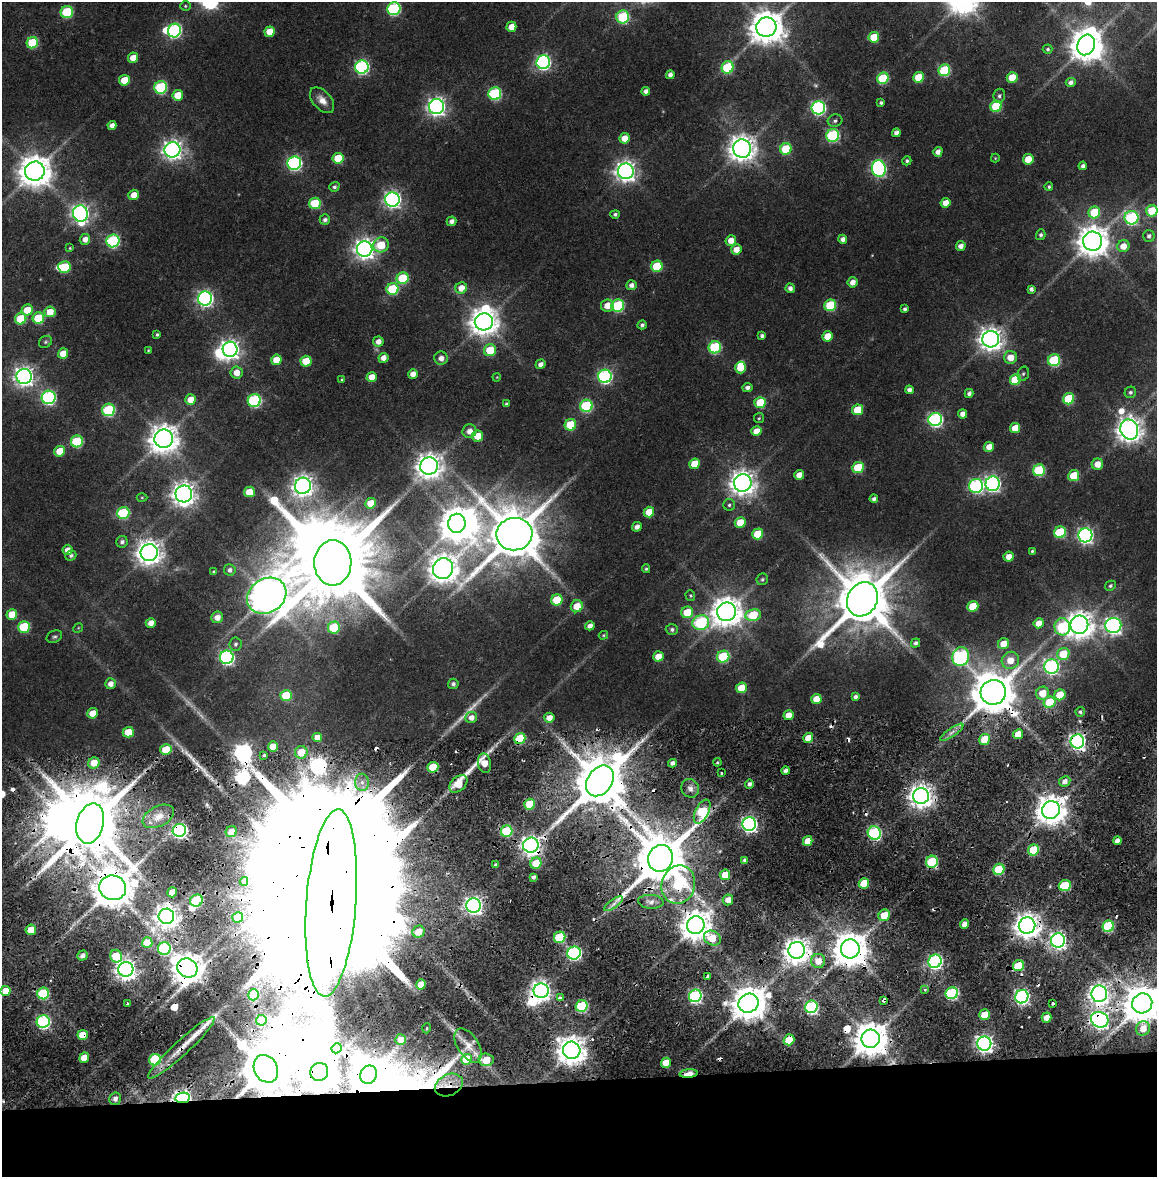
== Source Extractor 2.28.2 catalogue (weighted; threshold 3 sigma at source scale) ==
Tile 14 of 4 x 4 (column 2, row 4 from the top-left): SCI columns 1168-2322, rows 75-1249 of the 4634 x 4850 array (HDU 1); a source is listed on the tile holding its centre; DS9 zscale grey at full resolution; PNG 1159 x 1179 px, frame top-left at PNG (2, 2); each listed source drawn as its Kron ellipse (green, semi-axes under 4 px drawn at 4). Shown black and unused: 8% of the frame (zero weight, under 2 of 4 exposures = <1% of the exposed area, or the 3 px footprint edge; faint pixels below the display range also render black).
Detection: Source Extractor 2.28.2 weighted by HDU 2 'WHT'; one run over the whole footprint, this tile lists its part. Background 0.0247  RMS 0.0043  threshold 0.0193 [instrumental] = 3 sigma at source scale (4.5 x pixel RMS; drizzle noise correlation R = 1.50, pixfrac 1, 0.0396/0.0396 arcsec/px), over >= 5 px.
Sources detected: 416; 3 too faint to see at this stretch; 14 inside a brighter object's white glare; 20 cosmic-ray / hot-pixel residue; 3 long thin detections or spike segments (spike, bleed or trail) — neither listed nor drawn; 6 inside a brighter listed object's ellipse — not listed separately; the other 370 listed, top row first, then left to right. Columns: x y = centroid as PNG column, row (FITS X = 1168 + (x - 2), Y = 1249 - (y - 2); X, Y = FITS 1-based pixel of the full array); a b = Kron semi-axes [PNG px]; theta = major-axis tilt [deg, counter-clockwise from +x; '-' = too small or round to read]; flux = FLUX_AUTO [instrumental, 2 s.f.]
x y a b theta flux
185 6 5 4 - 0.6
394 9 6 6 - 58
67 12 6 6 - 26
623 17 6 6 - 36
511 27 5 5 - 5.4
766 27 10 9 - 980
174 31 7 6 - 73
270 32 5 5 - 7.6
874 37 5 5 - 14
32 43 6 5 - 24
1086 45 10 8 64 880
1048 49 5 4 - 0.7
133 58 5 5 - 6.1
543 62 7 6 - 100
362 67 7 6 - 81
727 67 6 6 - 27
944 70 6 5 - 32
670 75 4 4 - 1.8
918 77 5 5 - 13
883 78 6 5 - 28
1012 78 5 5 - 13
124 80 5 5 - 8.9
1071 82 5 4 - 1.7
161 87 6 6 - 45
646 91 4 4 - 1.8
495 94 6 6 - 46
178 95 5 5 - 9.1
999 96 7 6 - 1.2
322 100 15 9 -48 3.9
881 103 4 3 - 0.86
996 106 6 5 - 24
436 107 7 7 - 210
818 108 7 6 - 90
835 121 7 6 - 1.2
112 125 4 4 - 2.6
896 133 4 4 - 2
833 135 6 6 - 53
624 138 5 5 - 5.7
742 149 9 9 - 520
786 149 6 5 - 21
172 150 8 7 - 240
938 152 5 4 - 2.5
338 158 5 5 - 15
995 158 4 4 - 0.36
1028 159 5 5 - 8.1
907 161 5 4 - 0.87
294 163 7 6 - 94
1083 166 4 4 - 1.5
879 168 8 7 - 100
35 171 10 9 - 880
626 171 8 8 - 280
334 187 5 4 - 0.97
1049 187 4 4 - 0.64
134 195 5 5 - 4.8
392 199 7 7 - 160
315 203 6 5 - 19
946 203 5 4 - 4.6
1152 211 5 5 - 17
1094 212 6 5 - 17
80 213 8 7 - 190
615 214 4 4 - 0.93
1132 218 7 7 - 66
325 220 5 5 - 1.5
452 221 5 4 - 1.9
1041 235 5 4 - 1.1
1149 236 6 6 - 1.4
85 239 5 5 - 2.9
843 239 4 4 - 1.8
731 240 5 5 - 4.4
113 241 6 6 - 56
1093 241 9 9 - 750
381 245 8 7 - 12
961 246 5 4 - 2.6
1123 246 6 6 - 5
70 248 3 3 - 0.36
365 249 8 7 - 280
736 249 5 5 - 4.9
657 266 6 5 - 19
64 267 6 6 - 25
403 278 6 5 - 23
853 282 5 4 - 3
631 285 5 5 - 2.2
461 288 6 5 - 5.2
790 288 5 4 - 1.9
393 289 6 6 - 25
1031 289 4 4 - 1.4
205 298 7 7 - 140
830 305 6 5 - 25
607 306 6 6 - 5.4
618 306 6 6 - 43
905 309 4 4 - 1.2
27 310 6 5 - 8.1
50 312 5 5 - 7
38 318 6 5 - 18
21 319 6 5 - 16
484 322 9 8 - 610
642 325 4 4 - 1.1
157 334 3 3 - 0.65
762 336 4 4 - 1.4
827 336 5 5 - 7
991 339 8 8 - 390
45 342 7 5 32 0.76
378 342 5 5 - 3
715 347 6 6 - 43
230 349 8 7 - 240
148 350 3 3 - 0.39
490 350 6 6 - 14
63 353 5 5 - 7.4
1010 357 6 6 - 5.4
383 358 5 5 - 3.1
441 358 7 6 - 2.7
276 360 5 5 - 7.6
1054 360 6 6 - 38
306 361 5 5 - 11
540 364 5 4 - 2.1
740 368 6 5 - 8.1
237 373 6 6 - 4.7
413 374 5 4 - 3.3
1023 374 7 5 73 0.86
24 376 8 7 - 250
605 376 7 6 - 83
372 377 5 5 - 5.4
497 377 4 3 - 0.32
342 380 4 3 - 0.51
1015 380 5 5 - 18
747 388 5 4 - 1.8
909 390 4 4 - 1.8
1130 392 6 5 - 1
969 393 4 4 - 1.6
49 397 7 6 - 80
191 399 5 5 - 5.4
1069 399 6 5 - 24
254 400 6 6 - 57
760 402 5 5 - 15
506 404 4 3 - 0.86
586 406 6 6 - 43
109 410 6 6 - 44
858 410 5 5 - 13
963 414 4 4 - 2.8
759 418 5 5 - 0.57
935 419 7 6 - 90
570 425 6 5 - 18
1015 428 5 5 - 7.5
1129 429 10 8 -68 470
469 431 7 7 - 3
756 431 5 5 - 5.2
477 436 6 5 - 6.3
164 439 9 9 - 650
77 441 6 6 - 32
989 447 5 5 - 4.8
60 451 5 5 - 9.3
694 464 5 5 - 7.7
1097 464 6 5 - 4.7
429 466 9 8 - 480
858 467 6 5 - 19
1039 470 6 6 - 33
799 475 5 5 - 4.2
1074 476 5 5 - 15
743 483 9 8 - 460
993 484 7 7 - 120
303 486 8 8 - 310
976 486 7 7 - 79
249 492 5 5 - 9.1
184 494 8 8 - 390
142 497 5 3 - 0.42
874 499 4 4 - 1.4
371 503 5 5 - 7.7
729 505 6 5 - 0.92
649 512 5 5 - 8.2
123 513 6 6 - 33
740 522 5 5 - 8.5
457 523 9 8 - 930
637 527 5 4 - 2.2
1060 532 6 5 - 29
514 534 18 16 8 2900
758 534 5 5 - 15
1085 535 7 7 - 140
122 542 6 5 - 1.4
68 550 5 5 - 3.1
1032 551 4 3 - 0.58
149 553 8 8 - 460
71 555 5 5 - 1.1
1009 557 5 5 - 4
333 563 22 18 90 7300
443 569 10 10 - 620
646 569 4 3 - 0.63
230 570 5 5 - 1.5
214 571 4 3 - 0.47
762 579 6 5 - 0.73
1110 586 5 4 - 0.83
267 596 21 17 32 1100
690 596 5 5 - 0.69
862 599 18 15 61 3300
557 600 6 5 - 16
577 606 6 6 - 7
973 606 5 5 - 14
687 612 6 5 - 12
726 612 9 9 - 720
12 614 5 5 - 7.6
753 615 8 6 9 19
217 617 6 5 - 3.3
151 623 5 4 - 3.9
701 623 8 7 - 53
1039 623 5 5 - 4.9
1079 625 9 9 - 550
1113 625 8 7 - 170
590 626 5 4 - 2.6
24 627 6 5 - 27
1062 627 9 7 -85 34
78 628 5 4 - 0.43
334 628 6 6 - 19
672 629 6 5 - 1.1
603 635 5 4 - 0.51
54 637 8 6 27 0.97
915 643 5 4 - 1.3
235 644 7 6 - 1.1
1003 644 5 5 - 6.8
1063 654 6 5 - 14
658 656 5 5 - 5.9
227 657 7 6 - 100
723 657 6 6 - 27
961 657 9 8 - 73
1010 660 9 8 - 5.9
1051 667 7 7 - 100
110 684 5 5 - 2.9
453 684 5 5 - 1.2
741 688 5 5 - 8.3
993 692 13 12 - 1800
1042 693 6 6 - 8.5
286 695 6 5 - 19
1060 695 6 5 - 11
855 697 4 4 - 1.2
816 699 5 5 - 5.8
1050 702 6 5 - 18
1080 712 5 4 - 0.99
93 713 5 5 - 5.9
789 715 5 5 - 4.7
471 717 6 5 - 2.8
549 718 5 5 - 4.2
128 732 5 5 - 9.9
952 732 14 4 34 2.2
1018 734 5 5 - 6.8
317 737 5 4 - 3.4
808 738 5 5 - 7.7
520 739 6 5 - 25
985 739 5 5 - 13
1077 741 7 7 - 150
273 747 5 5 - 7.7
166 749 5 5 - 12
301 752 6 6 - 9.3
264 755 4 3 - 1
717 762 4 3 - 0.67
94 763 6 5 - 7.7
484 763 10 6 -78 6.7
672 763 4 4 - 2
433 767 5 5 - 15
785 771 4 4 - 1.6
721 773 3 2 - 0.45
600 781 17 12 55 3000
1065 781 6 5 - 2.3
362 782 8 7 - 3.3
458 784 10 7 43 8.5
749 784 4 4 - 1.6
690 788 9 8 - 2.4
921 796 8 8 - 410
530 804 5 5 - 14
1051 810 9 8 - 740
702 812 13 6 63 41
158 816 17 10 27 5
90 823 20 13 75 4400
749 824 7 6 - 150
179 830 6 6 - 110
507 831 6 5 - 31
231 832 6 5 - 5
874 833 7 6 - 62
808 841 5 4 - 6
1117 841 4 4 - 2.2
531 845 8 7 - 270
1033 850 6 5 - 21
660 858 13 12 - 3200
745 860 4 3 - 1.2
932 862 6 6 - 29
536 863 6 5 - 11
496 865 4 3 - 1.1
999 869 6 5 - 23
725 875 5 5 - 7.5
533 877 4 3 - 1.2
244 881 4 3 - 0.86
864 883 5 5 - 12
678 885 19 16 72 36
1065 886 6 5 - 24
113 888 13 12 - 1800
172 892 5 5 - 7.7
728 900 5 5 - 3.9
196 901 6 6 - 38
651 902 13 7 -4 2.6
331 903 94 25 86 58000
614 904 11 3 35 1.6
474 906 7 7 - 200
884 915 6 5 - 9.3
166 916 8 8 - 450
238 917 5 5 - 14
965 924 5 4 - 3.8
696 925 9 8 - 780
1027 926 8 8 - 510
1108 926 6 5 - 38
31 930 5 5 - 7.7
419 932 6 6 - 7.8
560 937 6 5 - 29
712 938 9 7 -30 11
1058 940 7 7 - 150
147 943 5 5 - 9.8
164 949 6 6 - 52
850 949 9 9 - 1100
797 950 8 8 - 510
574 953 7 6 - 89
82 955 5 4 - 2.2
116 956 6 6 - 14
818 961 7 7 - 5.8
935 961 7 6 - 100
1018 966 5 5 - 20
187 968 10 9 - 820
126 969 7 7 - 310
708 977 4 3 - 2.4
421 984 5 5 - 7.7
925 989 3 3 - 1.2
5 991 5 5 - 7
541 991 7 7 - 260
43 993 6 5 - 34
952 993 6 6 - 58
1099 994 8 8 - 260
253 995 5 5 - 12
695 996 6 6 - 81
1022 997 7 6 - 120
560 998 4 3 - 1.9
884 1000 4 3 - 1.7
748 1003 10 9 - 1200
1142 1003 10 9 - 1400
127 1004 3 3 - 0.72
1053 1004 3 3 - 2.4
582 1006 6 5 - 42
811 1007 6 6 - 73
985 1015 5 5 - 9.3
1047 1018 5 5 - 4.7
261 1020 5 5 - 12
1100 1020 9 7 -28 160
43 1022 6 6 - 83
427 1028 5 3 - 0.51
1143 1028 7 6 - 5.5
83 1035 5 5 - 11
871 1039 9 9 - 1100
400 1040 5 5 - 2.9
789 1040 6 5 - 11
984 1044 7 7 - 190
468 1046 19 10 -57 6.4
181 1048 44 7 43 10
337 1048 5 5 - 2.2
572 1050 9 8 - 650
84 1058 5 5 - 7.3
467 1059 5 5 - 17
155 1060 6 5 - 32
486 1060 7 6 - 8
666 1063 5 5 - 6.4
266 1069 14 11 -63 2800
319 1072 9 8 - 1300
689 1074 9 3 5 9.4
368 1075 9 8 - 1500
449 1085 15 10 26 6.8
183 1098 7 5 8 180
115 1099 6 6 - 2.4
Overlapping masked pixels (flux is a lower limit): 42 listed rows (the first 20) at x y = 993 692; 520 739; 1077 741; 600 781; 921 796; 90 823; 179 830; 531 845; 660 858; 932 862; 864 883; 678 885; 113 888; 196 901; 331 903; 474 906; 166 916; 696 925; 1027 926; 850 949
Isophote crosses this tile's border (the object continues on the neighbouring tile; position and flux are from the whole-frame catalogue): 1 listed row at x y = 1142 1003